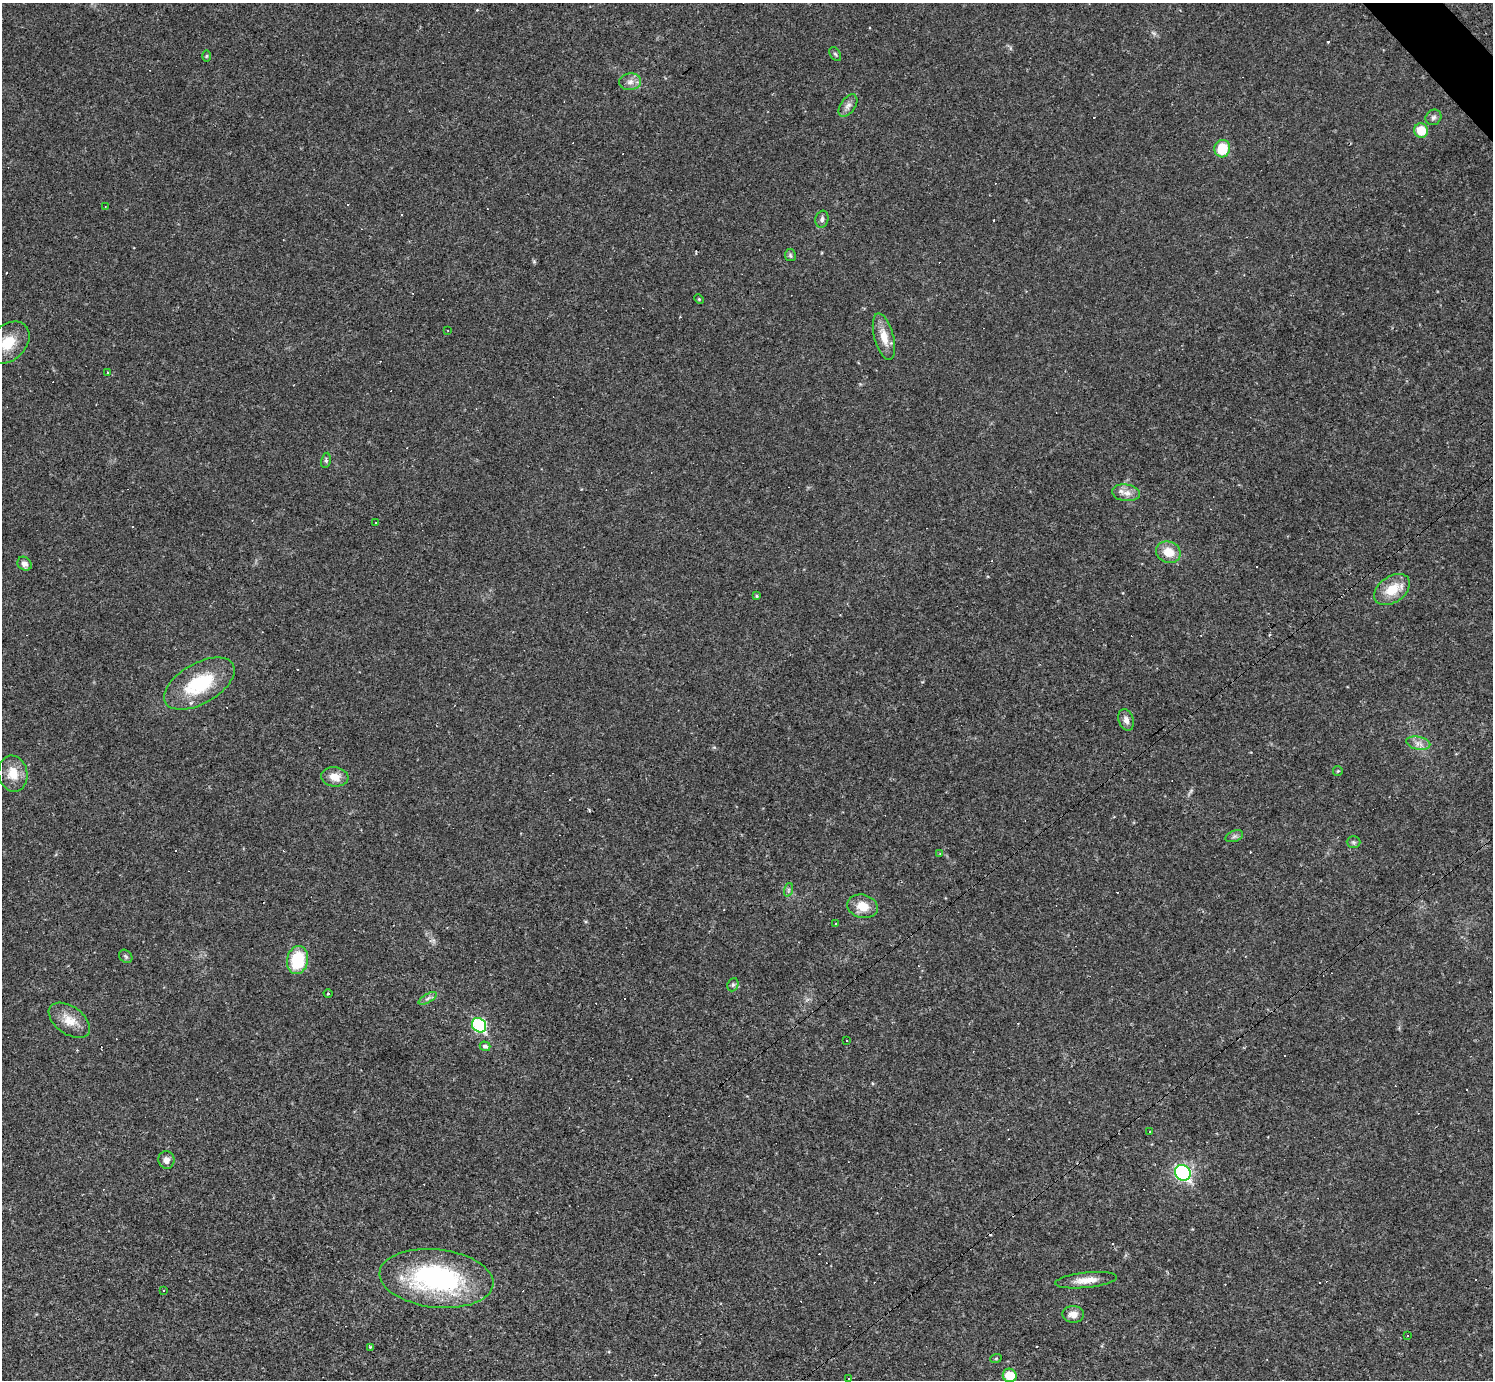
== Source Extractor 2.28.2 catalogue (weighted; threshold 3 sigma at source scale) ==
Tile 10 of 4 x 4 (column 2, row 3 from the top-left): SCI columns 1491-2981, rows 1673-3050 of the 5962 x 5960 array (HDU 1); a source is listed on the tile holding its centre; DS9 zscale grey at full resolution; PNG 1495 x 1382 px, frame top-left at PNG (2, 3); each listed source drawn as its Kron ellipse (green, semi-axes under 4 px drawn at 4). Shown black and unused: <1% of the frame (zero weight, under 2 of 3 exposures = <1% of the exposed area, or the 3 px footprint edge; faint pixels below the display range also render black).
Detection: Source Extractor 2.28.2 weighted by HDU 2 'WHT'; one run over the whole footprint, this tile lists its part. Background 0.0346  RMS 0.0055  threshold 0.0246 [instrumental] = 3 sigma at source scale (4.5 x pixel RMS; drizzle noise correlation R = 1.50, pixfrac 1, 0.05/0.05 arcsec/px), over >= 5 px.
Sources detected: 91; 36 cosmic-ray / hot-pixel residue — neither listed nor drawn; the other 55 listed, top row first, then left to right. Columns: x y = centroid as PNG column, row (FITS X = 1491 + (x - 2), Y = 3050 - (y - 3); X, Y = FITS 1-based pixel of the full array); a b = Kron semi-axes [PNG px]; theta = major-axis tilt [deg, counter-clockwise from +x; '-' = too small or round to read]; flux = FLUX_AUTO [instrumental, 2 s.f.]
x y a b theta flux
835 54 8 5 -59 0.93
207 56 6 4 89 0.51
630 82 11 8 9 3.3
848 106 12 7 55 2.7
1433 117 8 7 - 1.7
1421 130 7 7 - 11
1222 149 9 8 - 15
105 207 3 2 - 0.32
822 219 8 6 74 1.6
790 255 6 5 - 0.97
699 299 5 4 - 0.65
448 330 3 2 - 0.38
884 337 24 9 -75 8.2
8 343 25 17 43 13
108 373 3 2 - 0.43
326 460 8 4 81 0.94
1126 493 14 8 -8 4.4
376 523 3 3 - 1.1
1168 552 12 10 -22 8.8
25 564 7 6 - 2.6
1392 590 20 13 36 12
757 596 4 4 - 0.59
199 684 39 20 30 33
1126 720 11 7 -71 3
1418 743 12 6 -12 3.2
1338 771 5 4 - 0.57
13 774 18 14 -80 9.3
335 777 13 9 -6 6
1234 836 9 5 20 1.5
1353 842 7 5 -2 1
940 854 3 3 - 0.41
788 890 7 4 72 1
862 906 15 11 -15 8
836 924 3 3 - 76
126 956 7 6 - 1.1
298 960 14 10 78 25
733 985 7 5 68 1.1
328 993 4 3 - 0.54
428 998 10 4 30 1.6
69 1020 23 14 -35 8.7
479 1025 8 6 -48 64
847 1040 2 2 - 0.41
485 1046 5 4 - 1.6
1150 1132 2 2 - 0.39
166 1160 9 8 - 2.7
1183 1173 8 7 - 97
436 1278 57 29 -6 89
1086 1280 31 7 6 6.8
163 1291 2 2 - 0.48
1073 1314 11 8 -1 4.1
1407 1335 3 2 - 0.5
370 1347 4 4 - 0.59
996 1358 6 3 20 0.53
1010 1375 7 6 - 12
848 1378 2 2 - 0.38
Isophote crosses this tile's border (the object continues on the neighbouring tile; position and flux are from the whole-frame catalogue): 1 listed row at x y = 8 343